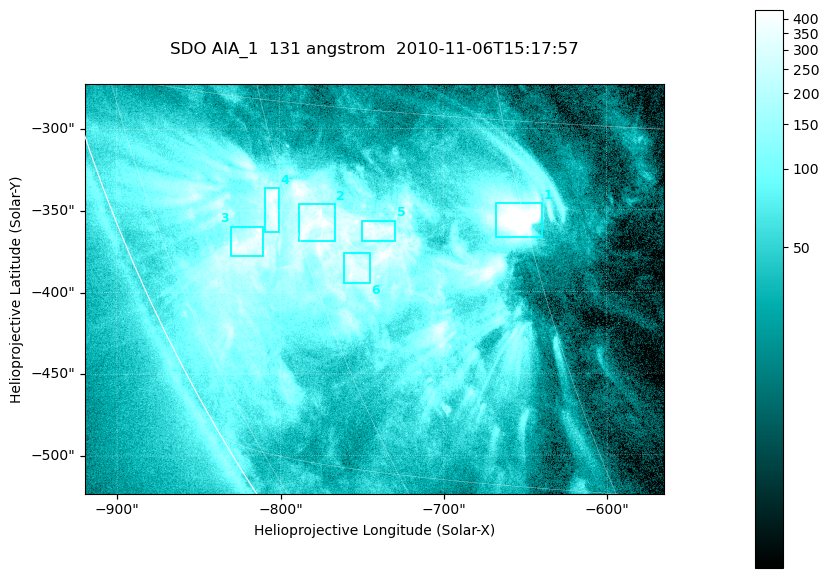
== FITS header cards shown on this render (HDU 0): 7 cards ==
TELESCOP= 'SDO     '           /
INSTRUME= 'AIA_1   '           /
WAVELNTH=                  131 /
WAVEUNIT= 'angstrom'           /
DATE-OBS= '2010-11-06T15:17:57.62' /
CTYPE1  = 'HPLN-TAN'           /
CTYPE2  = 'HPLT-TAN'           /

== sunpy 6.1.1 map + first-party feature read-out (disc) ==
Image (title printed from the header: SDO AIA_1  131 angstrom  2010-11-06T15:17:57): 590 x 417 px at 0.601 arcsec/px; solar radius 968 arcsec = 1612 px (partial field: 2.7% of the solar disc is inside the frame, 89% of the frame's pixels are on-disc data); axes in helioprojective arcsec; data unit not stated in the header (colour bar unlabelled)
Pointing: header CRPIX1/2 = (2045.07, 2040.72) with CRVAL1/2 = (0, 0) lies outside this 590 x 417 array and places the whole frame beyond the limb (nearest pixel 1.35 R_sun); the SolarSoft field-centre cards XCEN/YCEN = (-742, -398.2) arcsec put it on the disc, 766 arcsec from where CRPIX/CRVAL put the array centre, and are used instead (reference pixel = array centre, CRVAL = XCEN/YCEN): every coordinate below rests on XCEN/YCEN
Orientation: roll -0.139 deg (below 1 deg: not rotated)
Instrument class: DISC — disc imager (sunpy class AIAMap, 131 A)
Bright regions (active regions / flare kernels): reference = the on-disc median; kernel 5 px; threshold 5 sigma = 257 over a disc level ~52.2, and >= 1.15x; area >= 246 px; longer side >= 5 px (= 3 arcsec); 6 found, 6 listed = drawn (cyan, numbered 1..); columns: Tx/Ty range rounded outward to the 2 arcsec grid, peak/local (2 s.f.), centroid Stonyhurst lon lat
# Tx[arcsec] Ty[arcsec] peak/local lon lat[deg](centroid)
1 -668..-640 -368..-346 16 -45 -19
2 -788..-766 -370..-346 9.2 -58 -20
3 -830..-810 -378..-360 7.8 -65 -21
4 -810..-800 -364..-336 7.8 -61 -19
5 -750..-728 -370..-356 7.4 -54 -20
6 -762..-744 -394..-376 7.1 -56 -21
Off-limb structures (1.02-1.3 R_sun): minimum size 123 px: none found